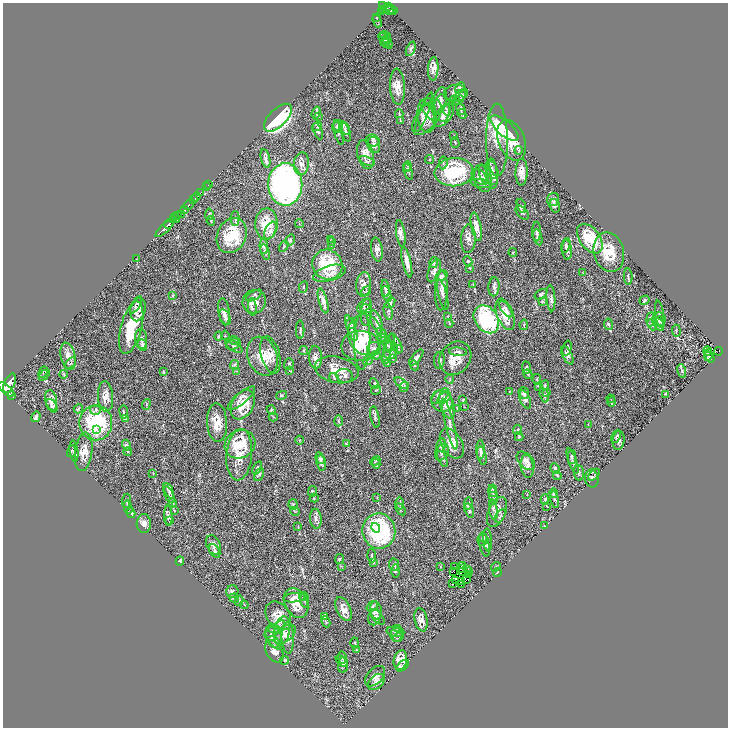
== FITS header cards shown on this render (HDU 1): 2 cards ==
NAXIS1  =                 1451
NAXIS2  =                 1451

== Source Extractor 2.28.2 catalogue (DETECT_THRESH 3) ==
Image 1451 x 1451 px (HDU 1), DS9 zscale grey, zoomed out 1/2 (1 PNG px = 2 x 2 image px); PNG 730 x 730 px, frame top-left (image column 2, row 1450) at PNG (3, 3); each listed source drawn as its Kron ellipse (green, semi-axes under 4 px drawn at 4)
Background 0.424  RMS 0.017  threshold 0.0517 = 3 sigma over >= 5 px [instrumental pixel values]
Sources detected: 425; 18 cannot appear on this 1/2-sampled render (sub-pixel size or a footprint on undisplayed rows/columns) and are neither listed nor drawn; the other 407 listed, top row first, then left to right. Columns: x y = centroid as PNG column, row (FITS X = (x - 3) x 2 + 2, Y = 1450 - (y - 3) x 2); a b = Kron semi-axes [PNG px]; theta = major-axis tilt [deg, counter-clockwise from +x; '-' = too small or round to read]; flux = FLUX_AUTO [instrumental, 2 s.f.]
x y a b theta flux
388 6 4 2 - 260
384 9 3 2 - 64
387 9 10 2 -34 87
391 9 7 4 -19 130
390 11 2 1 - 56
381 12 4 2 - 130
376 17 2 2 - 2.5
377 21 6 2 -66 3.1
384 35 4 2 - 2.4
384 38 6 2 -46 3
386 40 7 3 55 7.3
388 42 7 3 -65 4.3
385 43 4 3 - 3.7
411 49 8 4 68 7.8
433 69 12 5 86 20
397 87 18 7 -87 34
460 88 6 4 60 5.4
456 93 12 8 7 24
461 95 6 4 47 6.2
455 100 5 3 - 4.4
458 100 6 2 23 3.4
440 101 14 6 77 17
442 108 14 8 89 21
461 109 6 3 -60 4.6
447 110 6 3 -78 3.7
427 111 11 3 -57 6.2
424 112 21 4 69 11
316 113 6 2 72 4
399 114 4 2 - 2.5
462 114 5 2 - 3.4
427 115 17 9 -87 23
444 115 13 7 50 22
318 116 4 2 - 2.1
278 118 17 9 45 460
427 118 20 10 53 34
400 120 4 2 - 1.7
337 125 6 4 46 7
317 127 5 4 - 4.9
338 127 6 5 - 8.8
345 128 8 4 -58 9
504 128 17 7 -41 240
318 131 9 3 -68 6.7
339 132 13 4 -76 11
346 132 10 4 -71 8.9
454 136 3 2 - 1.6
373 140 7 5 -24 9.1
497 140 36 11 -90 59
512 140 21 13 -68 68
455 143 5 2 - 1.8
374 145 8 6 -77 11
519 150 4 3 - 3.1
365 155 14 8 -77 31
266 158 9 4 -77 9.4
429 159 4 3 - 3
367 161 8 4 -20 6.8
443 163 6 2 83 3.4
301 164 11 7 84 19
408 166 4 2 - 2.8
407 168 4 3 - 2.8
492 170 9 5 -65 14
408 171 8 3 -68 6
454 172 19 14 6 240
522 172 14 6 88 24
492 173 15 5 -85 18
484 175 10 3 -75 8.4
479 177 9 6 -48 12
483 178 14 9 -78 24
481 183 11 4 -8 8.4
285 184 21 17 89 1100
208 185 2 1 - 11
206 186 2 1 - 28
200 193 2 2 - 140
196 197 4 2 - 460
553 199 7 6 - 8.9
193 200 2 2 - 130
189 205 6 2 44 980
521 206 7 3 -70 5.6
555 206 7 5 -72 6.5
184 209 4 3 - 370
522 213 8 5 -50 6.9
209 214 5 2 - 3.7
178 215 4 2 - 390
182 215 3 1 - 27
175 218 5 1 - 120
235 218 7 2 -89 4.6
173 219 3 3 - 94
211 221 5 2 - 2.5
169 224 6 2 47 750
266 224 16 11 87 72
299 224 4 2 - 1.9
476 227 14 5 -78 25
164 229 11 2 42 800
270 230 9 5 63 14
536 232 10 4 90 7.7
401 233 13 4 -81 15
232 236 18 14 66 130
538 237 8 3 -75 5.9
468 239 14 7 86 20
590 239 17 10 -53 130
290 240 6 3 57 4.2
331 240 4 2 - 1.6
331 242 3 2 - 2.1
332 245 3 2 - 2.1
566 245 8 3 75 5.9
264 246 7 4 -87 7.1
284 246 6 2 58 3
377 250 12 5 -80 15
567 250 10 5 -86 14
265 252 8 3 -74 6.1
513 252 4 3 - 2.7
609 252 20 15 -76 88
136 259 3 1 - 1.3
468 261 5 4 - 4.3
407 262 16 3 -77 26
434 263 5 3 - 3.4
327 265 15 14 - 140
469 268 3 2 - 1.6
434 271 12 5 71 15
329 273 17 7 16 25
583 273 4 2 - 1.5
441 276 6 4 34 7
628 277 8 3 -85 5.3
363 284 12 7 85 23
473 284 4 2 - 2.4
303 287 6 3 81 3.3
494 287 9 5 86 11
385 288 8 3 -82 6.7
441 290 20 6 88 22
366 291 5 4 - 3.5
387 294 8 3 -73 5.6
541 294 7 4 34 6.4
172 295 4 2 - 1.9
443 295 16 4 -75 12
254 296 9 3 29 5.5
551 298 13 4 -86 11
644 300 5 3 - 3.5
323 301 13 4 -75 23
542 301 4 2 - 2.4
254 302 12 11 - 30
390 303 6 4 52 4.9
136 305 9 3 59 5.5
364 306 8 5 44 5.7
252 307 9 4 -84 7.9
366 309 6 3 -16 5.6
506 309 9 3 -54 10
138 310 12 7 76 27
224 312 13 5 -82 14
366 312 14 5 84 20
388 312 8 3 -79 5.4
505 314 16 8 -69 53
660 314 13 3 -82 5.6
448 316 4 3 - 2.5
225 317 8 5 -64 10
486 319 15 11 -54 360
651 319 7 3 84 6.1
659 319 7 6 - 12
376 322 12 5 -70 18
661 322 5 3 - 4.4
449 323 4 2 - 2.5
351 324 5 5 - 5
608 324 6 4 -80 5.3
524 325 5 2 - 2.5
652 325 6 4 -66 5.7
659 325 6 3 -66 5.5
131 328 27 10 75 110
351 328 13 4 -70 14
300 330 9 3 -90 5.9
676 331 6 2 -87 2.6
381 333 6 4 -40 5.9
365 334 20 17 -80 75
225 335 5 1 - 1.4
219 336 4 3 - 3.3
383 338 5 3 - 3.4
141 339 10 6 -85 13
234 341 4 3 - 2.9
362 341 29 8 88 66
390 343 10 3 82 5.6
396 343 11 4 -62 9.6
233 344 7 5 24 9.7
142 345 6 4 -69 6.6
387 345 6 3 -73 5.8
234 346 9 5 -32 11
360 346 19 15 2 95
567 348 8 4 77 6.8
374 349 7 6 - 11
398 349 4 3 - 3.4
304 350 4 3 - 2.6
390 350 9 7 77 25
707 351 4 2 - 6.3
718 351 4 3 - 78
458 352 9 3 -6 6.6
270 355 19 9 -75 35
376 355 5 4 - 5.6
567 355 10 4 -63 11
708 355 6 3 81 5.4
68 356 14 7 -76 29
262 356 20 14 -69 61
315 357 11 6 -87 16
386 357 7 4 75 6.8
709 357 6 4 -53 5.5
392 358 4 3 - 3.1
416 358 10 3 50 8.7
455 358 18 15 52 52
368 360 6 3 56 4.1
439 360 8 5 83 9.5
70 363 7 3 41 5.5
289 364 6 5 - 5
388 364 4 2 - 1.9
235 365 5 2 - 2.8
414 365 5 4 - 4.6
526 367 6 3 -83 4.4
337 370 22 13 -12 55
237 371 3 2 - 1.1
290 371 3 2 - 1.8
682 371 7 3 -74 4.4
43 372 6 2 64 3.1
163 372 4 2 - 2.4
64 374 4 2 - 3.2
528 374 5 3 - 3.4
44 375 6 4 46 6.3
344 376 8 7 - 9.2
334 378 5 3 - 3.3
450 379 4 2 - 2.3
537 379 5 3 - 3.4
10 383 10 5 67 2400
402 383 8 4 -33 7.7
374 384 6 3 -66 3.8
539 386 4 2 - 1.9
545 386 5 3 - 3.3
404 387 5 1 - 1.7
6 390 9 4 -42 2000
376 390 5 3 - 2.6
509 392 4 2 - 1.6
524 393 6 5 - 8.4
546 393 4 3 - 2.6
665 394 3 2 - 1.7
281 395 5 3 - 3.5
544 395 7 3 -73 5.7
12 396 2 1 - 11
440 396 10 5 37 10
105 397 15 7 -85 28
444 397 8 4 41 9.5
241 398 17 5 40 18
525 399 9 5 -69 9
611 399 4 3 - 2.9
51 400 10 6 -78 19
463 400 4 2 - 2.1
442 401 11 10 - 31
612 402 5 3 - 4.1
146 404 5 2 - 2.5
243 405 15 10 59 85
447 405 14 6 -72 40
52 406 7 4 -57 7.3
464 407 2 2 - 1.3
457 408 3 3 - 2
78 409 5 2 - 3.1
95 410 5 4 - 7.4
271 410 5 3 - 3.7
124 412 6 3 -84 4.3
36 417 5 3 - 7.4
273 417 4 2 - 2.2
375 417 11 4 -80 9.1
125 419 3 3 - 2.3
339 421 5 3 - 3.6
96 423 17 16 - 270
217 423 19 10 -87 51
588 424 3 2 - 1.4
450 425 25 4 -76 27
96 429 4 2 - 8.6
517 430 5 3 - 4.5
616 436 7 3 66 4.2
519 437 4 3 - 2.9
299 440 4 2 - 1.9
618 440 9 6 82 12
452 443 16 10 -59 38
240 444 16 14 28 100
346 444 4 3 - 2.5
126 445 5 4 - 5.4
441 445 7 4 79 8.5
480 450 9 4 89 7
71 451 6 3 72 3.6
74 451 10 4 -83 10
128 451 4 3 - 3
84 452 19 8 82 35
442 452 9 6 61 13
239 455 26 13 85 66
482 456 9 4 -78 7.9
572 457 7 4 -89 6
320 458 6 4 -67 8.8
442 459 8 3 -66 4.4
375 461 5 4 - 5.3
526 461 11 7 -44 15
573 461 13 3 -70 8.2
321 463 7 5 -79 8.7
376 464 5 3 - 6.2
527 466 11 6 -81 16
257 468 7 4 62 6.3
555 468 6 4 -67 5.7
153 473 3 2 - 1.6
579 473 8 5 -87 6.6
259 475 7 3 65 5
557 475 5 3 - 3.4
594 475 7 2 48 5.1
592 479 9 7 -80 12
493 489 4 2 - 2
169 491 8 3 -64 6.7
312 492 5 3 - 3.8
493 492 5 3 - 4.3
554 493 4 4 - 3.6
169 495 9 4 -64 6.1
527 495 3 2 - 0.93
493 496 9 3 -85 5.9
377 497 3 2 - 2.2
314 498 4 2 - 2.2
545 499 5 4 - 4.8
554 500 8 3 -77 6.1
126 501 7 3 84 5.4
173 503 4 3 - 2.3
400 503 6 4 -88 6.9
468 503 6 4 84 5.2
293 504 5 4 - 5
546 506 3 2 - 1.7
128 507 7 4 -74 6.1
401 509 6 4 -57 4.9
174 510 4 2 - 2.6
493 510 10 4 -82 9.3
295 511 5 3 - 3.1
469 511 7 4 -74 7
497 512 16 8 67 27
131 513 5 4 - 18
168 516 10 4 -88 8.9
500 516 7 3 58 5.2
316 519 10 6 -84 14
170 520 4 2 - 2.3
144 523 9 7 90 16
544 526 2 1 - 1
298 527 3 2 - 1.7
376 528 5 3 - 17
379 531 17 16 - 300
483 538 4 3 - 3.6
483 540 6 5 - 7.1
488 540 11 4 -85 10
213 545 10 6 -67 13
484 545 12 5 -80 11
215 551 7 4 -58 7.8
372 555 7 4 -86 5.9
339 559 5 3 - 3.2
180 561 4 3 - 7.4
373 563 3 3 - 2.2
394 565 6 5 - 7.2
463 565 2 1 - 3
341 566 3 2 - 1.7
455 566 2 2 - 1.3
440 567 3 2 - 1.3
496 567 5 4 - 3.9
463 568 3 1 - 0.73
468 569 2 2 - 4.7
396 571 6 3 -90 5.4
454 571 2 1 - 0.16
463 571 3 1 - 0.17
469 572 2 1 - 2.7
497 572 4 3 - 2.6
469 574 3 1 - 0.26
466 579 2 2 - 1.3
455 581 3 1 - 1.2
462 581 2 1 - 1.5
452 584 2 1 - 2.5
461 585 2 1 - 1.1
232 591 6 6 - 7.8
303 596 5 2 - 2.9
234 598 5 4 - 4.9
294 598 11 4 6 14
305 600 7 2 -87 4.3
239 601 5 2 - 2.6
296 603 16 11 -62 51
244 605 4 2 - 1.9
372 606 6 4 39 5.9
344 609 13 7 -64 27
376 610 9 6 -76 15
278 616 16 11 -55 36
324 617 4 3 - 3.2
374 617 8 6 73 13
377 617 9 5 -51 10
421 620 12 6 -78 20
326 622 5 3 - 2.8
279 627 7 3 56 6.8
397 629 3 2 - 1.8
282 631 14 7 80 29
272 632 8 4 31 7.6
396 632 9 5 -8 8.4
285 634 12 7 39 20
396 635 6 6 - 9.1
273 636 12 8 -76 22
398 637 6 3 29 3.3
288 638 16 6 -88 18
273 640 11 4 -54 10
355 643 5 3 - 3.4
356 650 3 2 - 1.8
274 651 12 7 -58 21
342 657 6 3 -84 4.7
285 660 4 3 - 3.1
400 660 10 6 78 32
342 661 7 4 -44 6.4
343 665 8 5 87 8.2
403 666 7 3 41 12
375 676 12 7 45 18
376 682 9 6 43 13
At the frame edge (FLAGS 8, measured only in part): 1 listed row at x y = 6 390
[18 sub-pixel or undisplayed-footprint detections neither listed nor drawn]